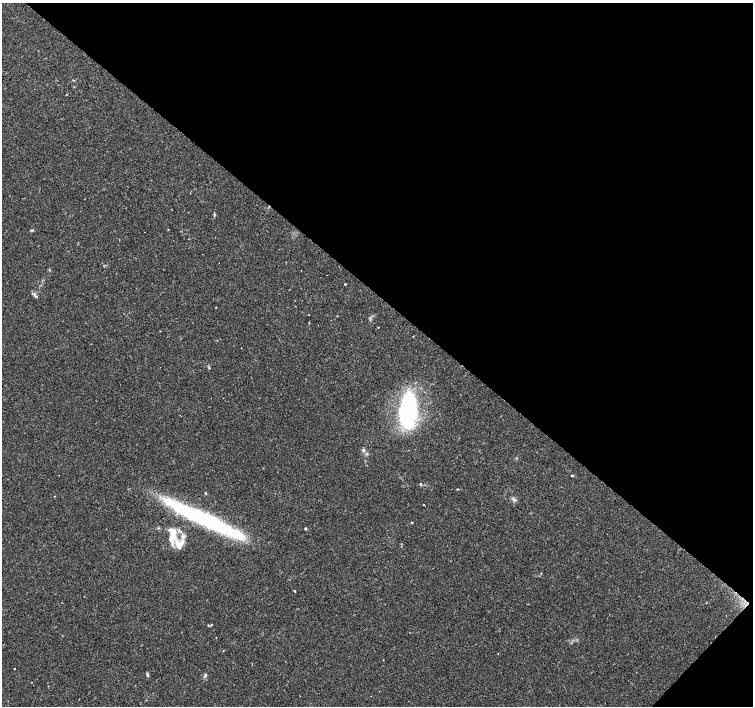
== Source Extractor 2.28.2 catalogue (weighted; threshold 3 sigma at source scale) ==
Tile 8 of 4 x 4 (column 4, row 2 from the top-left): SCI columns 4508-6009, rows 2978-4384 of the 6010 x 6019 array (HDU 1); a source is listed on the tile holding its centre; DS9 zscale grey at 2 x 2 block average (1 PNG px = mean of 2 x 2 image px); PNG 755 x 708 px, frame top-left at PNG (2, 3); no overlay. Shown black and unused: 43% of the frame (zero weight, under 2 of 3 exposures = <1% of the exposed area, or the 3 px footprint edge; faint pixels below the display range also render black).
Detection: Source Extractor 2.28.2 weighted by HDU 2 'WHT'; one run over the whole footprint, this tile lists its part. Background 0.0808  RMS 0.0051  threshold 0.0229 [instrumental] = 3 sigma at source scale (4.5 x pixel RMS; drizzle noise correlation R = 1.50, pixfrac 1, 0.0396/0.0396 arcsec/px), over >= 5 px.
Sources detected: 46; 2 inside a brighter object's white glare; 10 cosmic-ray / hot-pixel residue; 1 long thin detection or spike segment (spike, bleed or trail) — not listed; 2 inside a brighter listed object's ellipse — not listed separately; the other 31 listed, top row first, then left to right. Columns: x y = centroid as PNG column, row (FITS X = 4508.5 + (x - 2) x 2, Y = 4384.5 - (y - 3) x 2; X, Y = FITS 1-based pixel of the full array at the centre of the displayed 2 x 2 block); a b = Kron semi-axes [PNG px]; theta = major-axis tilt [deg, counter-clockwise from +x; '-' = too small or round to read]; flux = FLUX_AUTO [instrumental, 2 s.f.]
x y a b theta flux
32 230 5 2 - 1.2
345 284 2 2 - 1.3
35 296 9 3 -47 2.6
216 307 2 2 - 0.61
309 315 2 2 - 0.63
337 316 2 2 - 0.65
370 320 3 2 - 0.84
413 336 2 2 - 0.61
241 348 2 2 - 0.52
209 368 3 3 - 1
408 410 32 13 84 170
363 450 5 4 - 2.5
572 475 4 2 - 0.91
421 484 4 2 - 1
457 489 3 2 - 0.75
205 493 3 2 - 0.84
54 496 2 2 - 0.5
514 499 5 3 - 1.9
424 504 2 2 - 0.88
360 513 2 2 - 0.31
412 522 3 2 - 0.7
305 528 3 3 - 1.4
173 533 16 8 80 23
179 543 15 9 6 13
295 591 2 2 - 4
211 624 3 2 - 0.53
209 625 3 2 - 0.88
498 654 2 2 - 0.43
252 664 2 2 - 1.2
14 669 2 2 - 2.5
147 675 5 3 - 1.8
Diffuse or blended objects may show on this block-average render without a row.